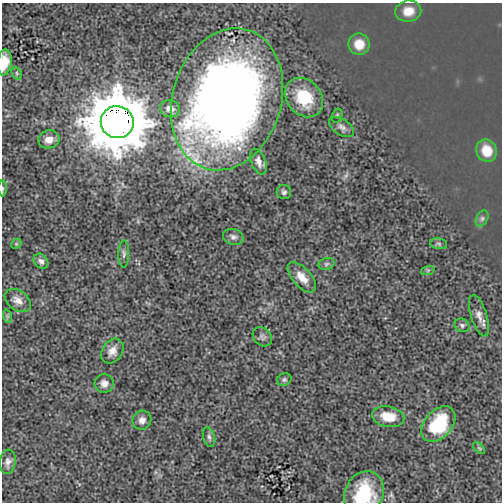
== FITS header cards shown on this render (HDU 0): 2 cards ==
NAXIS1  =                  500
NAXIS2  =                  500

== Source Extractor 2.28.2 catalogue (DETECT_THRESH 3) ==
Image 500 x 500 px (HDU 0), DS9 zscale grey, 1 PNG px = 1 image px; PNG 504 x 504 px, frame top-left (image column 1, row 500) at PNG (2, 3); each listed source drawn as its Kron ellipse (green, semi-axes under 4 px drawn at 4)
Background 2.94e-04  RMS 0.0053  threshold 0.016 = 3 sigma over >= 5 px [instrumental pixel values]
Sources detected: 39; all 39 listed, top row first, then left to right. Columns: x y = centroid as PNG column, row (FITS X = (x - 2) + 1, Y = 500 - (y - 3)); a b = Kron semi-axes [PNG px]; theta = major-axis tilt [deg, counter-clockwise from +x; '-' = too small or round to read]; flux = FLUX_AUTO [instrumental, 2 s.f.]
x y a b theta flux
408 11 13 10 9 4.5
359 44 11 10 - 5.5
4 62 13 7 82 6.8
17 73 6 4 -61 0.56
304 97 21 17 -49 16
227 99 72 54 73 350
170 109 10 8 -15 2.2
337 116 7 5 75 0.68
117 122 16 16 - 2600
342 127 14 8 -33 1.9
49 139 11 9 14 3.4
487 151 11 10 - 6.9
259 162 13 7 -69 2.2
3 188 8 4 90 0.58
284 192 7 7 - 1
482 218 8 5 63 0.96
233 237 10 8 -17 1.5
16 244 6 4 44 0.43
439 244 8 5 -8 0.89
124 254 13 5 90 1.2
41 261 8 6 -48 1.5
326 264 8 6 16 0.71
428 270 7 4 19 0.56
302 277 18 9 -48 4.5
18 300 14 9 -36 3.1
7 316 7 4 -72 0.58
479 316 21 8 -73 2.9
462 325 8 6 -29 0.99
262 337 11 8 -43 1.2
112 351 13 10 56 3
284 380 7 6 - 0.73
104 383 9 9 - 2.2
388 417 16 10 -10 7.2
142 420 10 9 - 2.1
438 424 20 13 48 22
209 437 10 6 -74 1.1
479 448 7 4 -45 0.58
8 462 12 8 81 1.7
364 493 23 19 64 18
At the frame edge (FLAGS 8, measured only in part): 3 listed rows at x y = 4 62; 3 188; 364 493